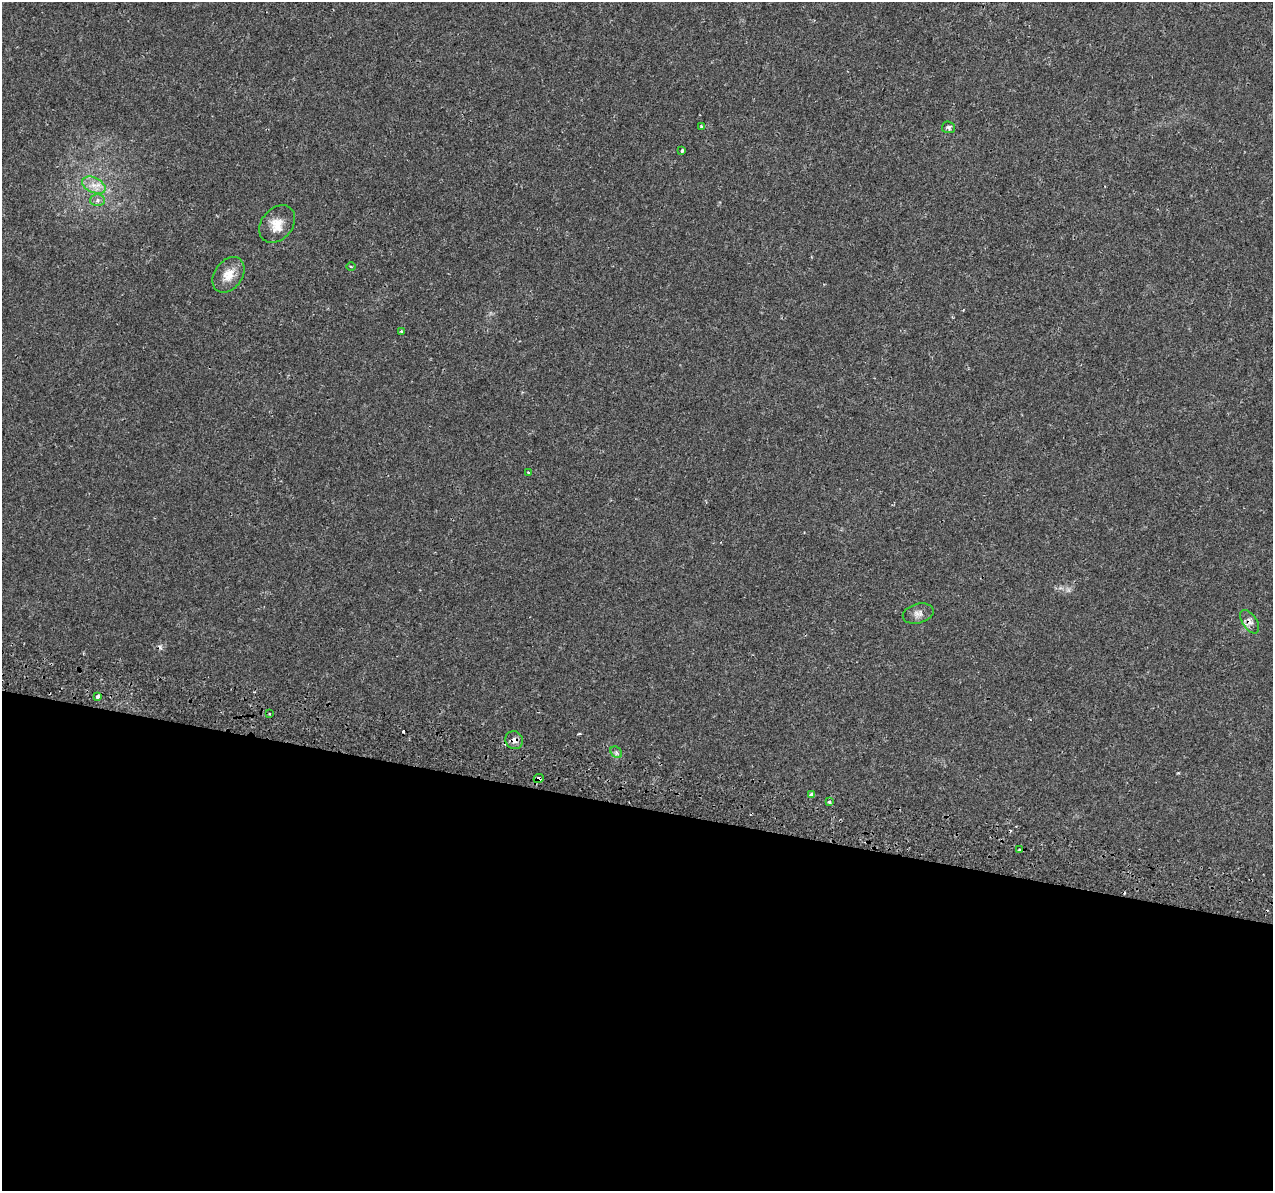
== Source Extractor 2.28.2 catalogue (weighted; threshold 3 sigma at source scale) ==
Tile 14 of 4 x 4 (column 2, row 4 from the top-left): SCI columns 1340-2610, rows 355-1543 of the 5212 x 5405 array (HDU 1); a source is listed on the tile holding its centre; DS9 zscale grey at full resolution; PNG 1275 x 1193 px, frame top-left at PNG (2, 2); each listed source drawn as its Kron ellipse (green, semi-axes under 4 px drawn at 4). Shown black and unused: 32% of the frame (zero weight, under 2 of 3 exposures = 5% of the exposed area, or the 3 px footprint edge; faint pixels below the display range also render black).
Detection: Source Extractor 2.28.2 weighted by HDU 2 'WHT'; one run over the whole footprint, this tile lists its part. Background 0.0529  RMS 0.0041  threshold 0.0187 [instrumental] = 3 sigma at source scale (4.5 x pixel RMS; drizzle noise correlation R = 1.50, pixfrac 1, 0.0396/0.0396 arcsec/px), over >= 5 px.
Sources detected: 25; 5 cosmic-ray / hot-pixel residue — neither listed nor drawn; the other 20 listed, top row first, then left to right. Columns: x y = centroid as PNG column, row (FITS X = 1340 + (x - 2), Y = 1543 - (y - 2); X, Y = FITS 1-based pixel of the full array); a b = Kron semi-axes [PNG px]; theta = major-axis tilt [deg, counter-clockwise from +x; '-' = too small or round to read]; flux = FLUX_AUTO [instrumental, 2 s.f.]
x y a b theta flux
701 126 3 3 - 0.71
948 127 6 6 - 1.1
682 151 4 3 - 1.5
94 185 12 7 -26 3.4
98 200 7 6 - 1.3
277 224 21 15 50 6.2
351 267 4 3 - 0.38
228 275 19 14 54 6.1
401 331 3 3 - 0.64
528 472 4 3 - 0.51
918 614 15 9 15 2.6
1250 622 13 7 -56 2.2
98 696 4 3 - 2.2
269 713 3 2 - 0.39
514 740 9 8 - 2.2
616 752 6 5 - 0.93
539 778 5 3 - 2.9
812 795 4 3 - 14
829 802 3 3 - 1.1
1019 850 3 3 - 1.2
Overlapping masked pixels (flux is a lower limit): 4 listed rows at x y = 1250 622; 514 740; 539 778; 812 795